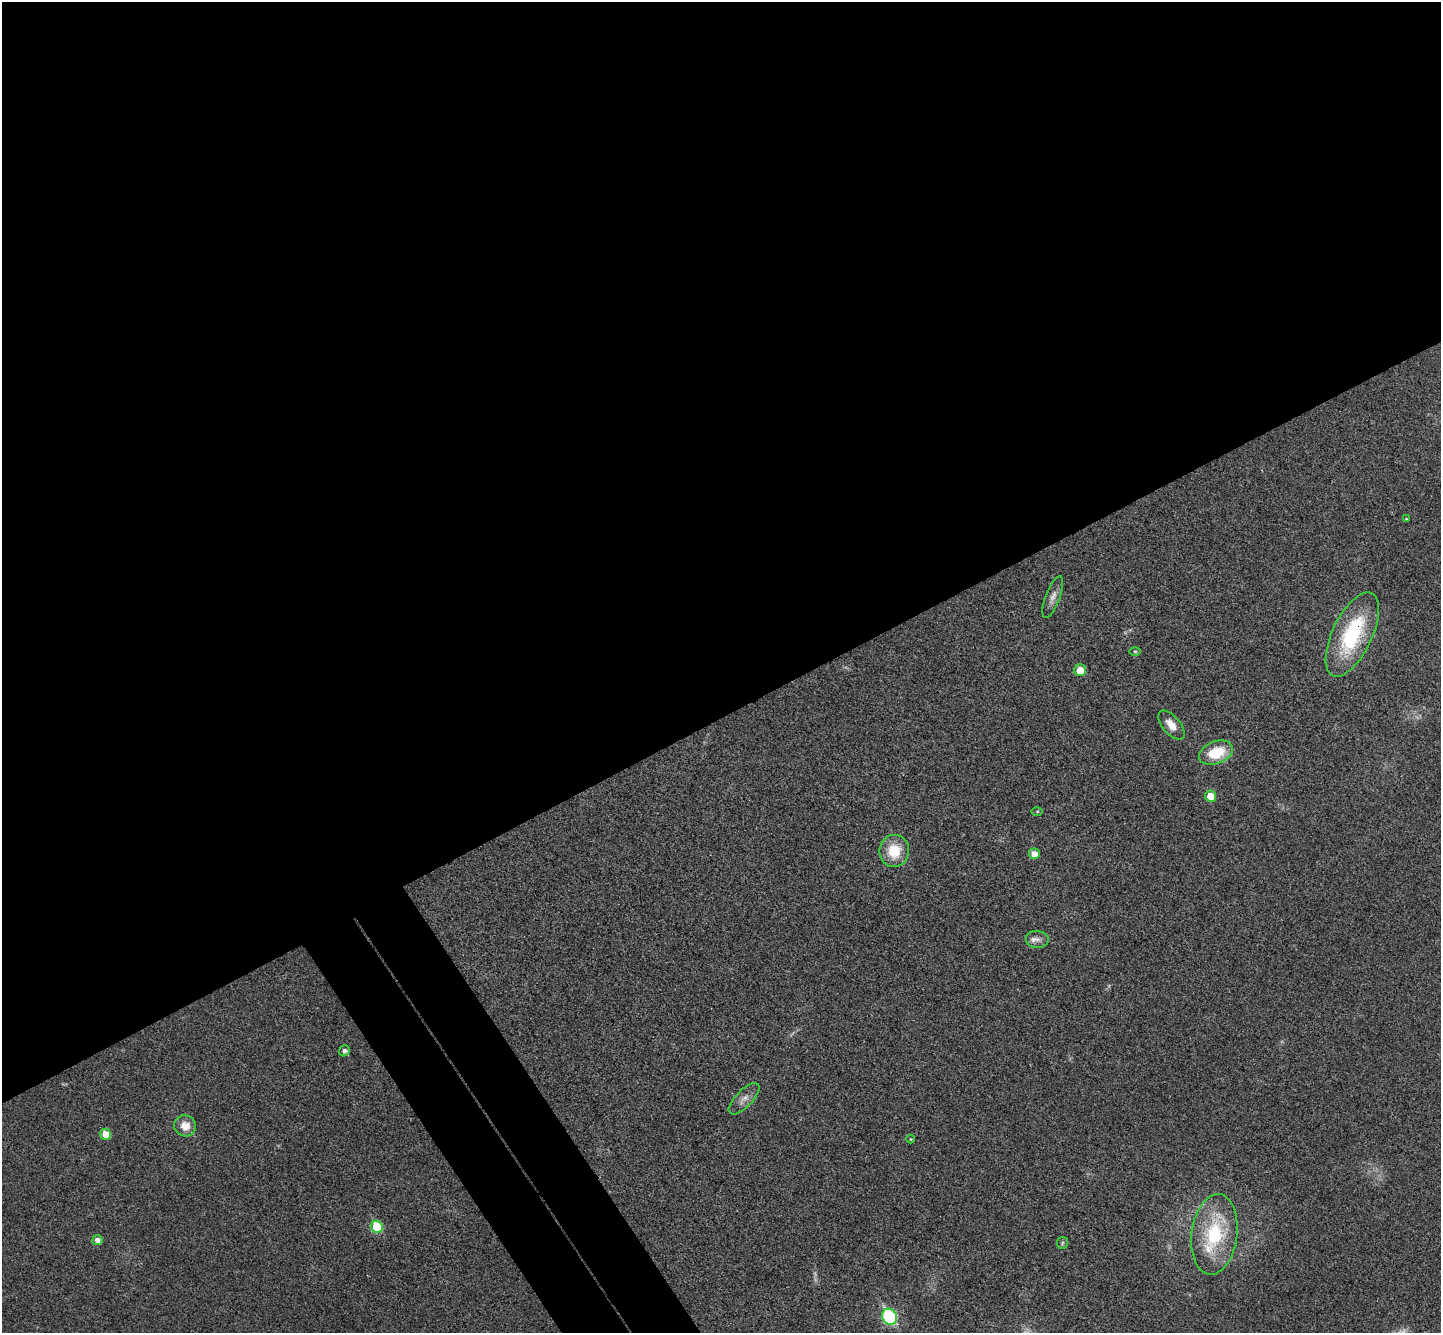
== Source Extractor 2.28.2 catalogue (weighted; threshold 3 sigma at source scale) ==
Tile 2 of 4 x 4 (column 2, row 1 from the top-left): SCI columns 1491-2929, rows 4182-5512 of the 5862 x 5834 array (HDU 1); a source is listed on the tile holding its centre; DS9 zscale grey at full resolution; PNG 1443 x 1335 px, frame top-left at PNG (2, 2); each listed source drawn as its Kron ellipse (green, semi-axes under 4 px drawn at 4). Shown black and unused: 57% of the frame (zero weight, under 3 of 4 exposures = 6% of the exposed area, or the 3 px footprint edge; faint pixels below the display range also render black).
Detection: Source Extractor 2.28.2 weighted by HDU 2 'WHT'; one run over the whole footprint, this tile lists its part. Background 0.0267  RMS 0.0059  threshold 0.0266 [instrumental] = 3 sigma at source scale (4.5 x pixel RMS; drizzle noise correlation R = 1.50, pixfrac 1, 0.05/0.05 arcsec/px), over >= 5 px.
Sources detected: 25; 1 too faint to see at this stretch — neither listed nor drawn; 2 inside a brighter listed object's ellipse — not listed separately; the other 22 listed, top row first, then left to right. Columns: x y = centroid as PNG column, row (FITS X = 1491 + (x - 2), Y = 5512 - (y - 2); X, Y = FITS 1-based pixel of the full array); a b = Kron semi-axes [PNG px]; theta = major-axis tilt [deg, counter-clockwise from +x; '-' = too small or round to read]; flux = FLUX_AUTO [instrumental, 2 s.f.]
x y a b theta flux
1406 519 3 3 - 0.49
1053 597 22 7 69 4.1
1352 634 46 19 64 56
1135 651 6 4 -1 0.69
1080 670 6 6 - 9.5
1171 725 17 8 -49 7
1216 753 18 11 22 20
1210 796 6 5 - 10
1037 811 5 4 - 0.61
894 851 16 15 - 17
1034 854 5 5 - 5.6
1037 939 11 8 -6 3.1
344 1051 6 5 - 2
744 1099 20 8 46 4.9
185 1126 11 10 - 6.7
106 1134 5 5 - 9.7
910 1139 4 3 - 0.48
377 1227 6 5 - 27
1214 1234 40 23 83 46
97 1240 5 5 - 2.9
1062 1243 6 5 - 0.95
890 1317 8 7 - 80
Overlapping masked pixels (flux is a lower limit): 1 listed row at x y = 1352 634